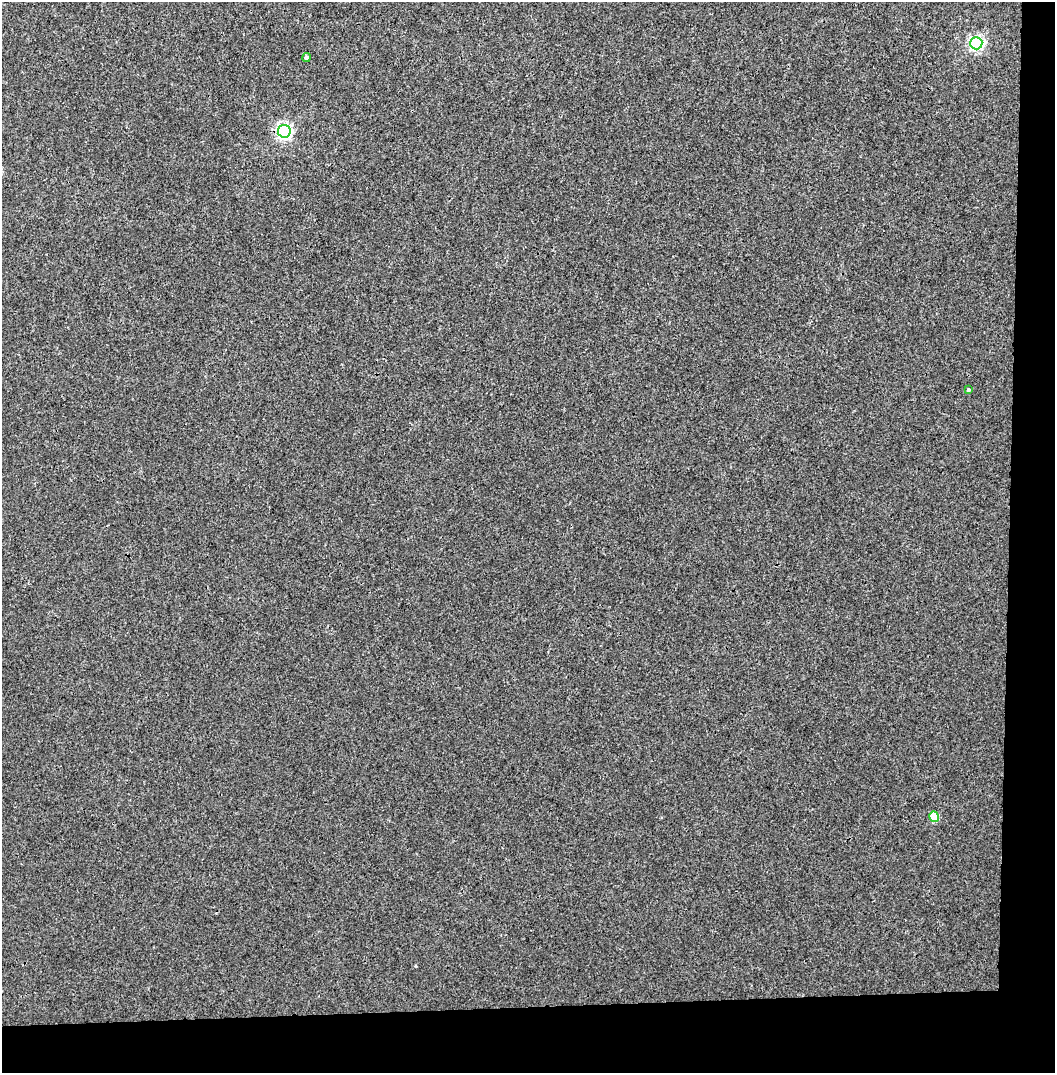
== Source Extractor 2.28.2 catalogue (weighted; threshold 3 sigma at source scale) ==
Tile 4 of 2 x 2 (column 2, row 2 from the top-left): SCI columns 1055-2107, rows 38-1108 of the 2107 x 2221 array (HDU 1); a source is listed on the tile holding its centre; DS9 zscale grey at full resolution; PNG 1057 x 1075 px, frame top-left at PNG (2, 2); each listed source drawn as its Kron ellipse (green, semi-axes under 4 px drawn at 4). Shown black and unused: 10% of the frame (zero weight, under 3 of 4 exposures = <1% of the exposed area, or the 3 px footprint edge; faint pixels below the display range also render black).
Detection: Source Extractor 2.28.2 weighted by HDU 2 'WHT'; one run over the whole footprint, this tile lists its part. Background 0.00121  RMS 0.0028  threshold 0.0126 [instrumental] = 3 sigma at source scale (4.5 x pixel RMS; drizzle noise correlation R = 1.50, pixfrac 1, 0.0396/0.0396 arcsec/px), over >= 5 px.
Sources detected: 5; all 5 listed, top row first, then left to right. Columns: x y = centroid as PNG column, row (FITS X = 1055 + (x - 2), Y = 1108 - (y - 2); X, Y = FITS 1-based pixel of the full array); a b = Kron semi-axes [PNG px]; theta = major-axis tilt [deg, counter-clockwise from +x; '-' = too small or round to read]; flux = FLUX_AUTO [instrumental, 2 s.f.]
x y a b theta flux
976 43 6 6 - 57
307 58 4 4 - 0.93
284 131 6 6 - 73
968 390 4 3 - 0.44
934 817 5 5 - 8.5